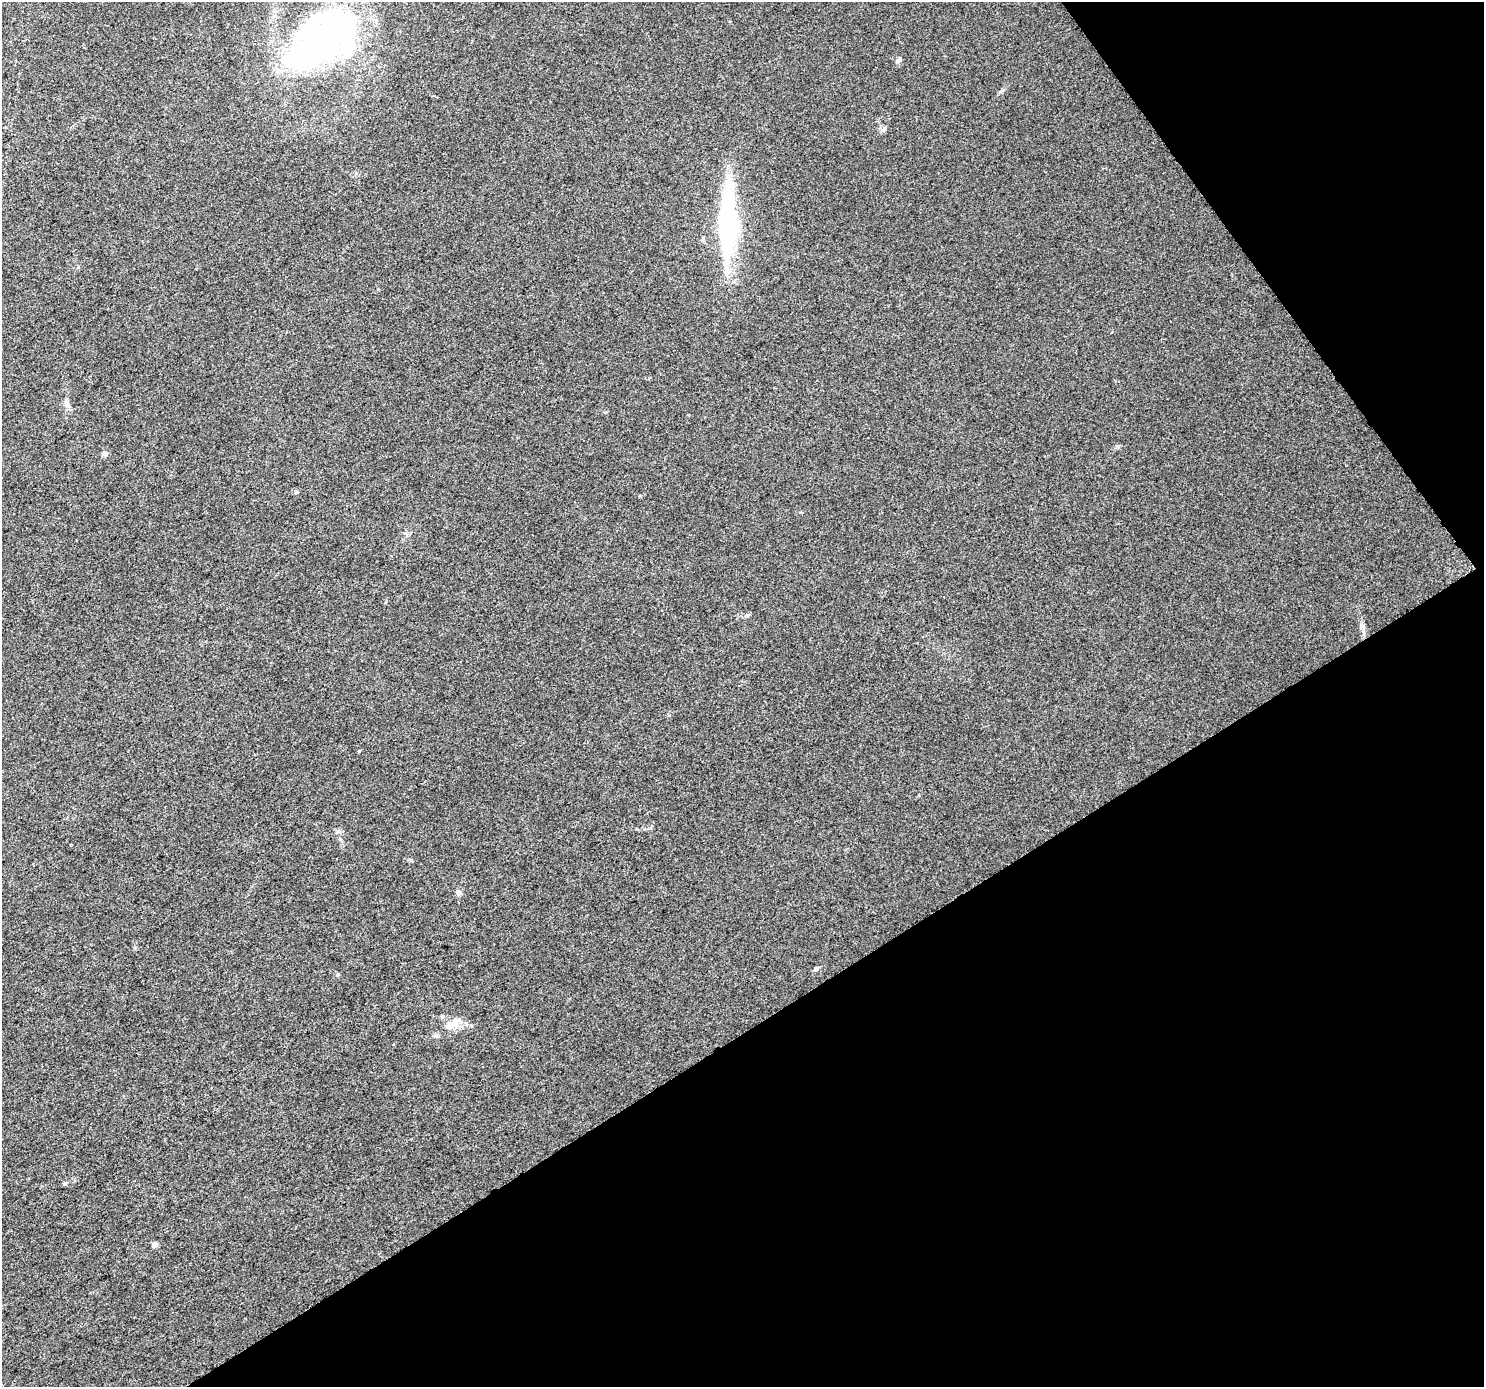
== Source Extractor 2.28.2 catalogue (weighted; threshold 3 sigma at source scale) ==
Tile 12 of 4 x 4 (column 4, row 3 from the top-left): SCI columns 4456-5937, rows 1578-2962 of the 5940 x 5862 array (HDU 1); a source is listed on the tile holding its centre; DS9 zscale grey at full resolution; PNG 1486 x 1389 px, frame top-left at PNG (2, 2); no overlay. Shown black and unused: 32% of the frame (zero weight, under 3 of 5 exposures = <1% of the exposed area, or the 3 px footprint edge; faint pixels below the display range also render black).
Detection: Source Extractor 2.28.2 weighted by HDU 2 'WHT'; one run over the whole footprint, this tile lists its part. Background 0.0143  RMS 0.0045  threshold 0.0201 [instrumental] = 3 sigma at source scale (4.5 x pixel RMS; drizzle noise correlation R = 1.50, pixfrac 1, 0.0396/0.0396 arcsec/px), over >= 5 px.
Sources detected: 16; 3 inside a brighter object's white glare — not listed; the other 13 listed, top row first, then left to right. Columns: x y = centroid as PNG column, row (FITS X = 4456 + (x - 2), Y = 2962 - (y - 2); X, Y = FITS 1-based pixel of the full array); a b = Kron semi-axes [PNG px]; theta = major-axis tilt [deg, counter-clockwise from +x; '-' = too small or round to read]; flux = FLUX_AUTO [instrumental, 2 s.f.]
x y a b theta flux
323 40 54 35 21 94
899 60 10 5 48 1.1
727 224 80 19 90 65
67 404 11 7 -68 1.8
105 453 7 6 - 1.1
296 492 5 4 - 0.66
640 496 5 3 - 0.41
359 751 4 3 - 0.43
339 831 7 4 71 0.75
458 892 8 7 - 1.3
816 969 6 5 - 0.95
451 1025 23 11 31 6.3
155 1245 9 5 69 1.1
Unlisted compact peaks at least as high as the median listed source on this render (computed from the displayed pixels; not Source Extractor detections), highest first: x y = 65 1183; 1118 446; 919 795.